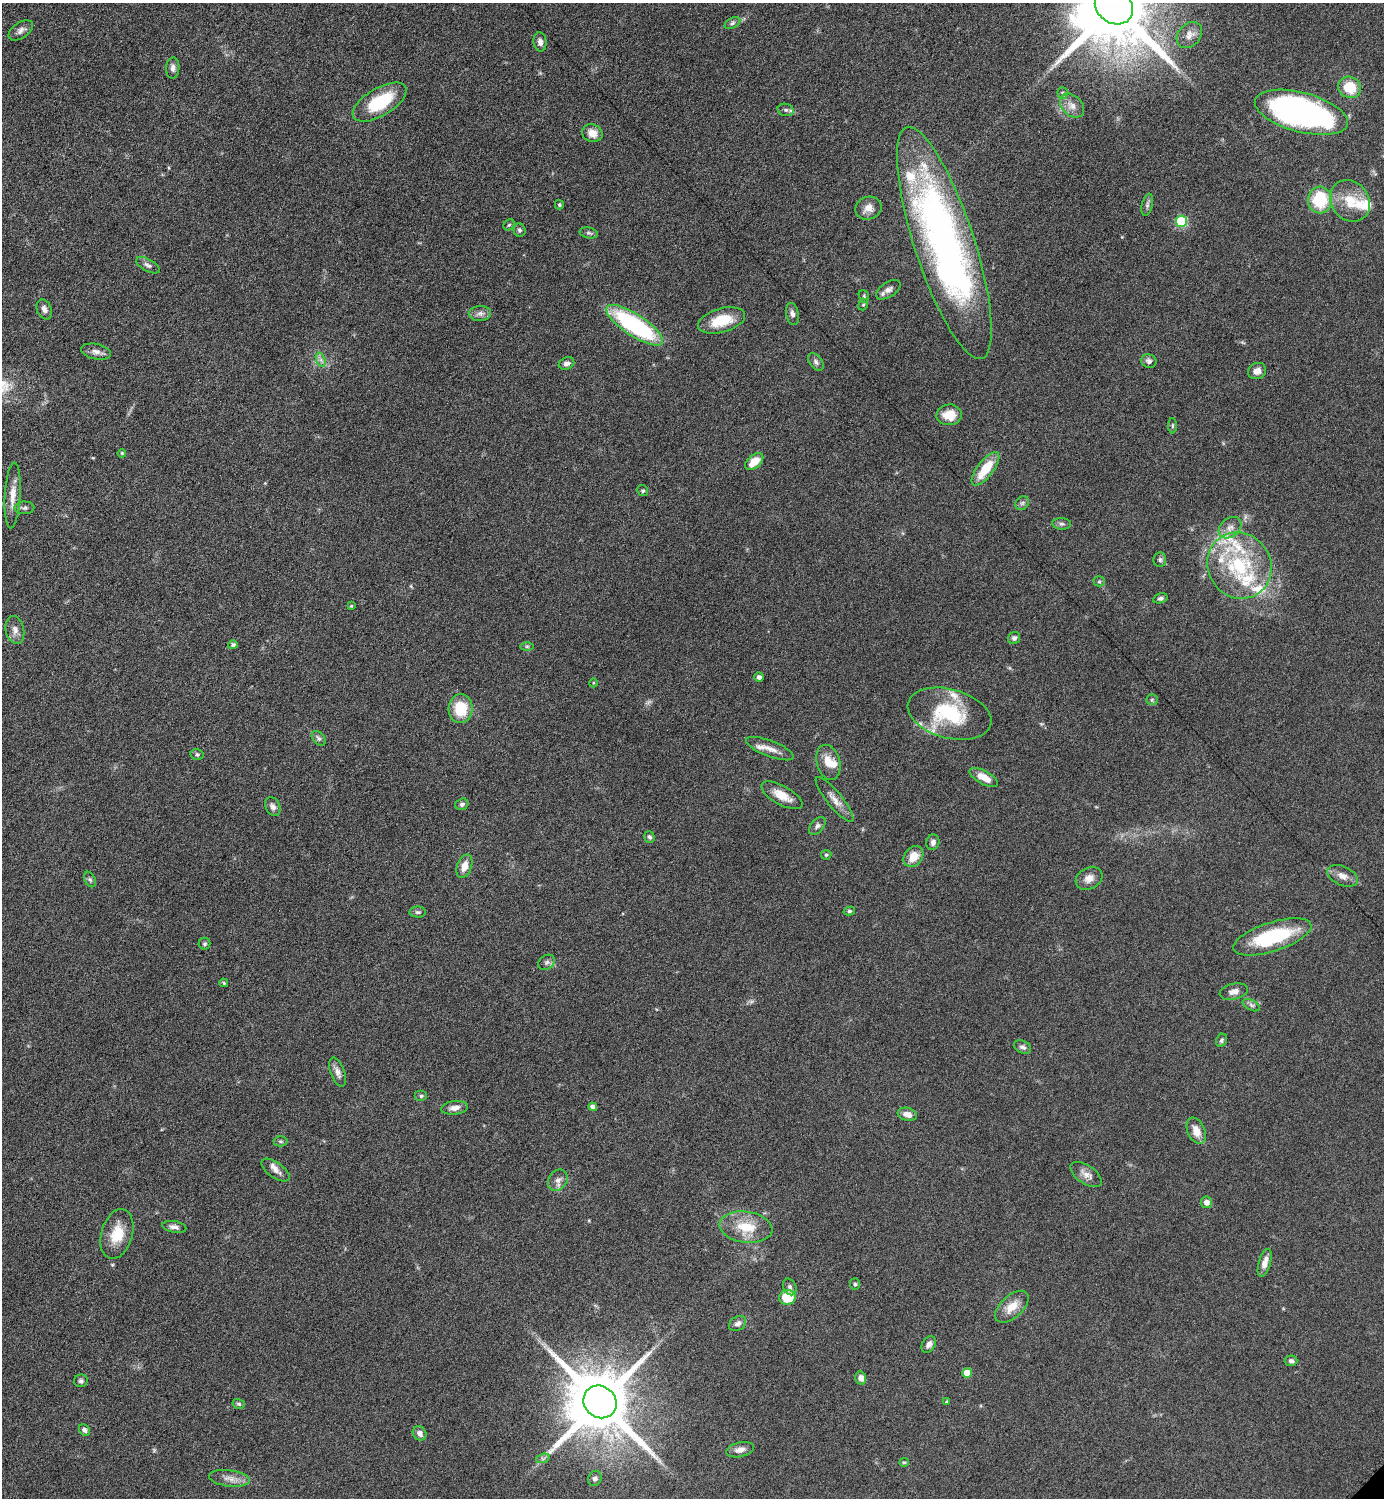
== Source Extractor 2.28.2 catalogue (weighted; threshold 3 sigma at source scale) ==
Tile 11 of 4 x 4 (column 3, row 3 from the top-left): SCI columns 3072-4453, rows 1504-2999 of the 6003 x 6003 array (HDU 1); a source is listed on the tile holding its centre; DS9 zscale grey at full resolution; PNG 1386 x 1500 px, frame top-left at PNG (2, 3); each listed source drawn as its Kron ellipse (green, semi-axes under 4 px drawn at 4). Shown black and unused: <1% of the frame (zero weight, under 6 of 12 exposures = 1% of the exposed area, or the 3 px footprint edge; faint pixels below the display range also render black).
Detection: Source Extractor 2.28.2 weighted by HDU 2 'WHT'; one run over the whole footprint, this tile lists its part. Background 0.0872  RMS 0.0039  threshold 0.016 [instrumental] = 3 sigma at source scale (4.09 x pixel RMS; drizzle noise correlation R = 1.36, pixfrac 0.8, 0.05/0.05 arcsec/px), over >= 5 px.
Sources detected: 139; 1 too faint to see at this stretch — neither listed nor drawn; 12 inside a brighter listed object's ellipse — not listed separately; the other 126 listed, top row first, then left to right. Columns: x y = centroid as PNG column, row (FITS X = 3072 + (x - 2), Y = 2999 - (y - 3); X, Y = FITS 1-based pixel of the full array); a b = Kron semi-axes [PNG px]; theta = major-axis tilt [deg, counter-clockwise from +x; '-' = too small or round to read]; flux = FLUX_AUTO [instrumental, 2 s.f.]
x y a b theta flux
1114 6 20 17 -39 5900
732 23 8 5 28 0.81
21 30 14 8 34 1.8
1189 35 15 10 48 2.7
540 42 9 6 -84 1.7
173 68 10 6 88 1.5
1350 87 11 10 - 11
1063 93 6 5 - 0.61
380 102 30 14 31 19
1072 106 14 10 -45 3
786 110 8 6 -14 0.97
1301 112 48 19 -15 110
592 133 10 8 -22 3.7
1320 200 13 12 - 18
1350 201 22 19 -51 9.8
559 205 4 4 - 0.54
1147 205 11 5 76 1.1
868 208 13 11 21 3.1
1182 221 5 5 - 27
509 225 6 5 - 0.58
519 230 7 6 - 0.83
589 233 9 5 -12 0.88
944 243 122 30 -72 180
148 265 13 6 -28 1.4
888 290 14 7 34 2.1
864 296 6 5 - 0.63
863 304 6 4 68 0.56
44 309 10 7 -67 1.8
480 313 11 7 1 1.8
792 314 11 6 -79 1.5
722 320 24 12 15 10
635 325 33 11 -33 51
96 352 15 7 -11 2
321 360 7 4 -72 1.1
1149 361 8 6 -21 1.3
816 362 10 6 -52 1.2
566 363 8 6 22 1.5
1257 371 9 8 - 2.1
949 415 13 10 5 6.6
1172 426 8 4 89 0.55
122 453 4 3 - 0.38
754 462 10 6 40 5.8
986 469 20 8 53 11
643 491 5 5 - 0.68
13 495 33 8 87 4.8
1022 503 7 6 - 0.95
24 508 10 6 0 1.1
1062 524 9 5 -3 1
1230 528 13 9 40 2.7
1160 560 7 6 - 0.89
1239 565 34 31 -54 31
1099 581 5 5 - 0.56
1160 598 7 5 17 0.87
351 606 4 4 - 0.36
15 630 14 9 -77 2.4
1014 638 6 6 - 1
233 645 5 4 - 1
527 646 7 4 -1 0.64
759 677 4 4 - 1.3
593 683 4 3 - 0.33
1152 700 6 5 - 0.68
461 709 14 12 86 12
949 714 43 24 -15 27
319 738 8 5 -50 0.99
770 749 25 8 -21 3.8
197 754 6 5 - 0.72
828 762 18 11 -75 4.9
984 777 16 6 -29 4.8
782 795 23 9 -29 5.5
835 800 28 7 -51 3.4
462 804 7 5 18 0.9
273 807 10 7 -63 1.5
817 826 10 6 49 1.2
649 837 6 5 - 0.82
933 842 8 6 75 1.2
826 855 5 5 - 0.53
913 856 11 8 49 5.4
464 866 12 7 70 3.8
1342 876 16 9 -23 2.9
1089 878 14 10 29 3
90 880 8 5 -63 0.8
849 911 6 4 15 0.6
418 912 8 5 -1 0.93
1272 937 41 14 18 28
205 944 6 6 - 0.66
547 962 9 7 33 1.2
224 983 4 3 - 0.52
1234 992 14 8 13 2.2
1251 1005 9 5 -27 0.94
1222 1040 7 5 65 0.75
1022 1047 9 6 -25 1.2
338 1072 15 7 -70 2.1
421 1096 6 5 - 0.73
593 1107 4 4 - 1.3
454 1108 13 6 6 2.4
907 1114 10 6 -16 2.8
1196 1131 14 8 -66 4.2
280 1141 7 5 -1 0.63
276 1170 16 8 -35 2.3
1086 1174 18 9 -34 2.8
558 1180 11 9 55 2.1
1206 1202 5 5 - 1.8
174 1227 12 6 -10 1.5
746 1227 26 15 -8 11
117 1234 25 15 74 9
1265 1263 14 6 73 3
855 1284 6 5 - 0.65
790 1287 9 6 -64 1.1
787 1298 8 7 - 10
1012 1307 20 11 42 5.6
737 1324 9 7 32 1.5
929 1344 9 6 57 1.5
1291 1361 6 5 - 1.2
967 1373 5 5 - 5.4
861 1378 7 5 -78 2.2
81 1381 7 6 - 0.85
946 1401 4 3 - 0.41
600 1402 17 15 -40 3900
239 1404 6 5 - 0.65
84 1430 6 5 - 1.1
420 1433 7 6 - 1.7
740 1450 14 7 12 2.4
543 1458 7 4 19 0.83
904 1462 5 4 - 0.46
229 1478 20 8 -7 3
595 1478 8 6 59 1.2
Isophote crosses this tile's border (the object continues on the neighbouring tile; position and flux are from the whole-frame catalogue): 1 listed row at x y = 1114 6